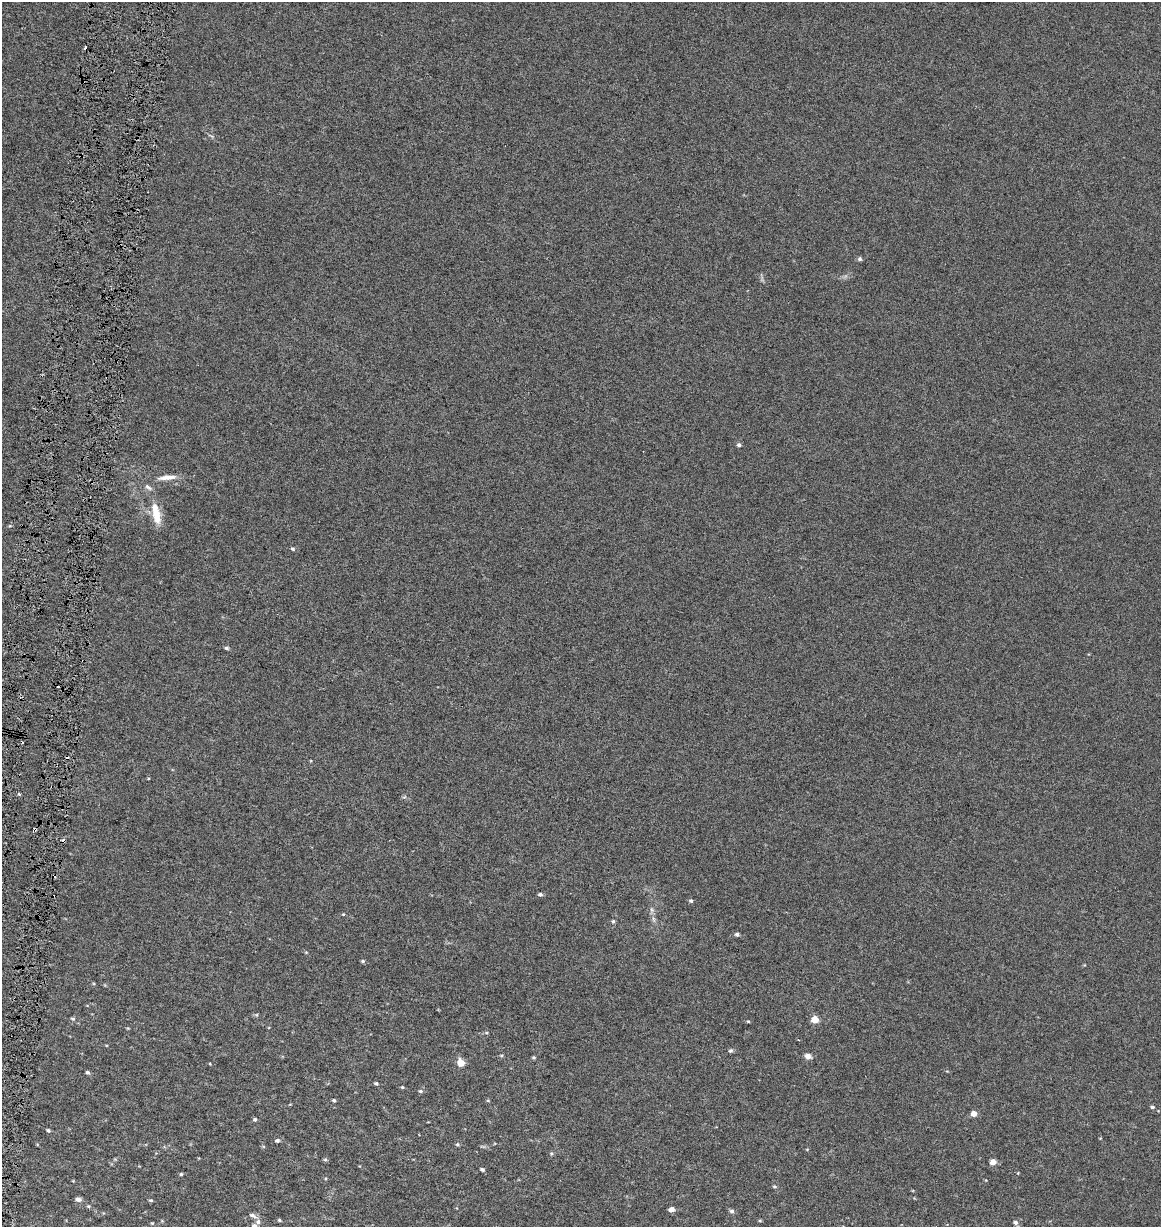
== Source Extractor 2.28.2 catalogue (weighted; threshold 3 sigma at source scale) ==
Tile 7 of 4 x 4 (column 3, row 2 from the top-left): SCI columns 2605-3763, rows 2451-3675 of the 5150 x 4910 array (HDU 1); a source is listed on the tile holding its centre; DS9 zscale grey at full resolution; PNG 1163 x 1229 px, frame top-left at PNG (2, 2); no overlay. Shown black and unused: <1% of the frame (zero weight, under 3 of 6 exposures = <1% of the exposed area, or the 3 px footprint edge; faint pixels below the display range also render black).
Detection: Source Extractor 2.28.2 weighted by HDU 2 'WHT'; one run over the whole footprint, this tile lists its part. Background 0.00109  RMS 0.0025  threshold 0.0103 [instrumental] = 3 sigma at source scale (4.09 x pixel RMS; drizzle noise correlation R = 1.36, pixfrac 0.8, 0.0396/0.0396 arcsec/px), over >= 5 px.
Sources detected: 62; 6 cosmic-ray / hot-pixel residue — not listed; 3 inside a brighter listed object's ellipse — not listed separately; the other 53 listed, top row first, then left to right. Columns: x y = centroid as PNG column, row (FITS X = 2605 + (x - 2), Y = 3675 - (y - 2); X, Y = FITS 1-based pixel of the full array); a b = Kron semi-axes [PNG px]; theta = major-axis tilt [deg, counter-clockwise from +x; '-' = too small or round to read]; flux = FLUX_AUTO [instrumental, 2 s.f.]
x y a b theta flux
860 259 6 6 - 0.44
739 445 5 4 - 0.55
167 477 26 6 5 2.2
148 487 12 5 -32 0.82
157 514 20 12 -70 3.9
293 549 6 4 -30 0.35
226 648 5 4 - 0.44
19 794 4 4 - 0.32
540 894 5 4 - 0.5
691 901 5 4 - 0.39
652 910 8 4 -71 0.5
343 914 4 4 - 0.22
613 921 5 4 - 0.37
737 934 5 4 - 0.57
306 952 4 3 - 0.19
363 961 5 4 - 0.36
73 1019 6 5 - 0.41
815 1019 5 5 - 4.6
748 1021 5 3 - 0.24
486 1033 5 3 - 0.23
731 1050 6 5 - 0.45
501 1055 5 3 - 0.23
808 1056 5 5 - 1.8
534 1057 5 4 - 0.28
461 1063 6 5 - 3.3
88 1072 4 4 - 0.46
376 1083 5 4 - 0.38
402 1087 4 4 - 0.24
420 1091 6 4 -13 0.4
334 1100 4 4 - 0.33
488 1101 5 3 - 0.2
1152 1107 5 4 - 0.41
974 1114 4 4 - 2.1
255 1119 5 5 - 0.42
48 1130 5 4 - 0.36
277 1140 6 5 - 0.53
457 1144 6 5 - 0.33
325 1160 5 5 - 0.35
993 1162 4 4 - 2.4
482 1169 4 4 - 0.47
181 1174 4 4 - 0.28
774 1186 5 5 - 0.36
78 1199 7 5 -10 0.93
151 1200 5 4 - 0.33
88 1206 5 4 - 0.29
671 1209 5 5 - 1.2
732 1211 6 5 - 0.57
253 1216 11 5 -27 0.78
279 1220 5 4 - 0.31
760 1221 5 3 - 0.25
1015 1222 6 5 - 0.65
152 1223 4 4 - 0.2
254 1226 6 5 - 0.57
Isophote crosses this tile's border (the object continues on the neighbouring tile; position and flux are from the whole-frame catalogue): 1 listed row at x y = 254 1226